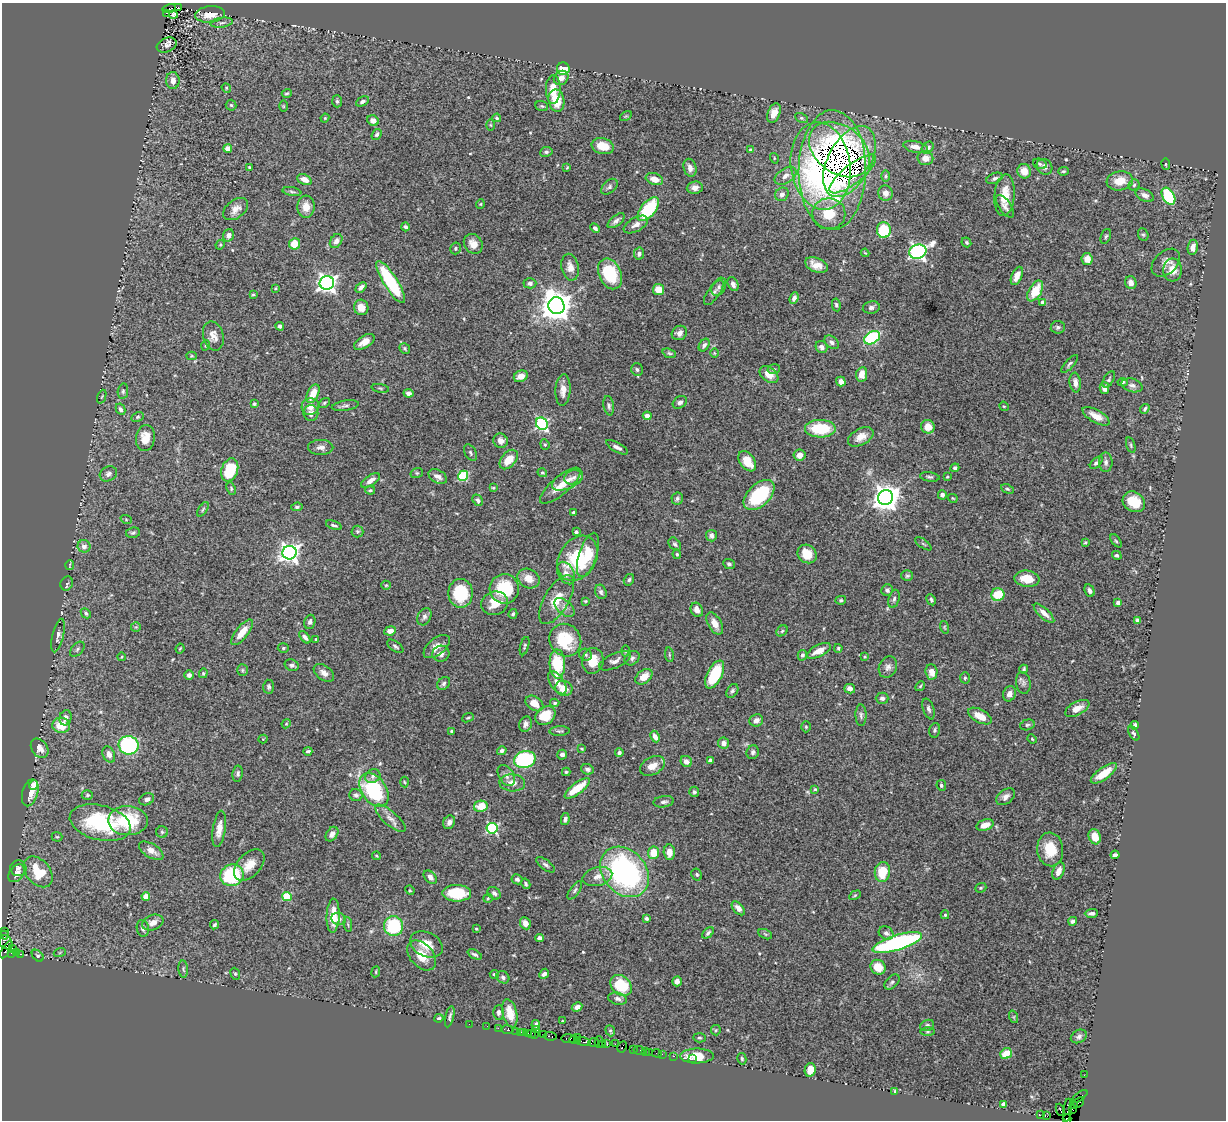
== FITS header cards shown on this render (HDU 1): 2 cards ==
NAXIS1  =                 1224
NAXIS2  =                 1118

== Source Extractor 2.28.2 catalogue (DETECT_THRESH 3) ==
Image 1224 x 1118 px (HDU 1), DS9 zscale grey, 1 PNG px = 1 image px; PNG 1228 x 1122 px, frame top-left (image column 1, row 1118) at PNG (2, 3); each listed source drawn as its Kron ellipse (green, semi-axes under 4 px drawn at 4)
Background 0.997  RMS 0.045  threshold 0.135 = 3 sigma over >= 5 px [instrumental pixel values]
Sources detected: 522; of the 522, the 500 brightest by FLUX_AUTO listed and drawn (22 fainter detections omitted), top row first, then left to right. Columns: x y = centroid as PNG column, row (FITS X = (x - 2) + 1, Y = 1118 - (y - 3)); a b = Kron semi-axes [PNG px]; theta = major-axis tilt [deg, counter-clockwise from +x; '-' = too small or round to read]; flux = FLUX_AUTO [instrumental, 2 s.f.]
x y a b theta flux
178 7 3 3 - 140
169 8 7 3 14 250
167 13 3 2 - 280
210 14 15 8 6 38
173 15 4 4 - 4.9
222 23 11 5 8 8.9
167 45 10 7 21 12
563 69 6 6 - 61
561 78 8 6 41 18
173 80 8 6 -86 19
226 88 5 4 - 3.3
553 89 14 7 89 45
287 93 5 3 - 4.2
337 101 6 5 - 5.3
362 101 7 4 29 9
556 101 11 8 -79 63
231 105 5 5 - 4.7
283 106 5 3 - 3.1
542 106 6 5 - 4.5
774 113 10 6 68 29
626 116 6 4 33 3.3
325 118 4 4 - 3.1
497 118 4 3 - 4.5
801 118 7 4 -26 5.2
373 121 6 5 - 19
490 125 6 4 -89 3.8
377 134 6 4 55 6.7
603 146 11 7 -15 49
915 147 12 5 -12 22
228 148 4 4 - 20
928 148 6 5 - 13
839 149 34 23 -37 430
750 150 4 4 - 4.7
546 152 6 5 - 6.5
774 158 5 3 - 2.7
925 158 8 7 - 25
849 161 38 21 62 600
1040 164 7 5 -18 5.5
1166 164 6 3 -83 3.1
821 166 44 30 -82 630
249 167 4 3 - 3.1
1044 167 8 7 - 14
567 168 4 3 - 2.8
690 168 9 6 -75 18
832 170 60 33 89 980
1024 171 7 6 - 27
1063 171 5 4 - 4.6
853 174 28 9 38 240
785 176 12 7 33 19
886 176 6 4 90 4.9
995 178 8 5 22 7.8
654 179 9 5 -18 26
304 180 7 5 -24 26
1120 181 13 9 8 44
1134 185 5 5 - 5.8
609 187 9 6 43 8.9
695 188 8 6 5 14
292 192 9 4 -11 6.7
885 193 7 7 - 21
782 194 7 6 - 14
1005 195 21 10 85 56
1145 195 10 6 -27 13
1168 196 9 6 -60 190
480 204 4 4 - 3.2
1005 206 13 6 -55 13
306 207 11 8 86 31
236 209 14 9 37 23
648 209 14 7 50 180
829 214 16 15 - 81
616 221 10 5 39 11
636 225 13 7 29 18
406 227 4 3 - 7.2
595 228 5 4 - 8.7
884 230 8 7 - 130
229 235 6 5 - 14
1143 235 6 5 - 5.2
1106 236 8 5 69 5.5
336 241 7 5 56 13
966 242 5 4 - 4.9
294 244 5 5 - 52
473 244 10 9 - 26
220 245 5 4 - 3.4
1193 247 8 5 82 19
455 248 6 5 - 4.6
918 252 9 7 13 1000
865 253 4 2 - 2.8
639 254 6 5 - 10
1087 259 6 5 - 26
1166 263 16 11 43 23
816 265 12 7 -23 31
570 267 13 8 -79 25
1173 270 11 9 86 32
610 274 16 11 -66 140
1017 276 10 5 67 28
391 282 24 7 -58 240
327 283 7 6 - 1500
530 283 6 5 - 8.2
1131 283 6 5 - 19
733 284 7 5 -66 12
361 287 6 4 42 11
719 287 10 6 59 9.2
275 288 4 3 - 2.7
658 289 6 5 - 39
1035 291 11 6 59 65
714 293 14 6 55 11
253 295 4 3 - 3.4
794 298 6 4 68 11
1043 303 4 4 - 25
836 305 6 4 -82 5.4
556 306 8 8 - 5500
361 307 8 7 - 25
871 307 8 6 11 9.3
280 326 4 4 - 8.1
1058 327 7 6 - 7.9
679 333 8 7 - 16
213 336 15 10 -75 23
872 338 8 6 29 260
364 342 11 6 31 23
831 342 8 5 -38 10
206 345 5 3 - 2.8
704 345 7 5 56 8.9
822 347 6 5 - 11
405 349 6 5 - 5.3
669 353 7 4 -19 5
714 353 5 3 - 2.9
192 356 5 4 - 3.6
1070 364 11 4 47 6.9
774 369 6 5 - 5.1
637 370 6 5 - 6.8
862 374 7 5 80 30
769 375 10 7 -37 29
521 376 7 5 24 25
1109 379 9 5 59 6.1
841 381 5 4 - 14
1122 382 5 4 - 5.2
1075 383 10 5 -83 17
1132 385 11 6 -15 12
380 388 9 3 -9 4.3
1104 388 6 4 -75 15
563 390 15 7 86 25
123 391 8 5 81 5.7
408 393 5 4 - 9.5
313 394 10 5 66 45
102 397 7 2 69 3
680 402 7 5 33 9.6
324 403 6 4 37 4.7
254 404 4 3 - 4.6
345 406 14 5 8 8.8
609 406 10 5 -81 8.3
1004 406 5 4 - 3.6
310 407 9 8 - 26
121 409 6 4 -63 8.6
1145 409 5 3 - 5
311 413 8 7 - 17
647 416 4 4 - 31
1096 416 15 6 -30 32
138 417 6 4 27 5
542 424 6 5 - 460
928 427 7 6 - 35
820 429 15 9 -1 130
861 437 14 8 29 31
145 438 13 9 81 44
501 441 7 7 - 15
545 444 5 4 - 3.9
1131 445 8 4 -73 5.2
321 447 13 7 -1 16
617 447 12 4 -28 11
470 453 9 5 -61 7.1
800 455 6 5 - 23
509 459 11 7 49 53
747 461 11 7 -54 56
1106 462 10 6 90 11
1096 463 8 4 44 7.6
955 468 4 4 - 6.9
230 470 12 8 70 110
417 473 6 5 - 4
542 473 5 4 - 3.7
108 474 9 7 28 11
463 476 5 5 - 190
438 477 10 6 -29 15
574 477 9 7 13 15
930 477 10 4 -8 6.4
947 477 3 3 - 2.7
371 480 11 5 33 18
568 480 16 8 26 27
560 486 26 8 40 48
231 488 6 4 -66 4
493 488 4 3 - 3
1007 489 7 4 -26 4.3
370 490 5 3 - 4.3
759 495 18 11 43 210
942 495 4 4 - 7.1
886 497 7 7 - 3500
953 498 5 3 - 2.8
677 499 6 6 - 7.3
478 500 6 5 - 9
1134 502 12 9 -34 67
297 507 6 4 7 6.3
203 509 8 4 55 5.1
573 512 3 3 - 3.2
126 519 6 3 -20 3.3
334 525 8 3 -21 6.8
357 531 6 6 - 5.6
576 532 4 3 - 5.9
133 533 7 5 10 6.3
711 536 6 5 - 14
1116 541 7 4 -54 4.4
1085 542 3 3 - 3.9
675 544 7 5 -51 6.6
923 544 9 2 -35 3.7
84 546 6 6 - 15
289 553 7 7 - 1700
677 554 5 4 - 4.3
807 554 10 8 -40 51
588 555 23 9 72 81
1117 555 5 4 - 6.1
578 558 24 18 56 180
729 564 6 5 - 7
70 565 5 2 - 3.1
566 573 12 8 -61 18
907 576 6 5 - 5.3
528 579 12 9 -28 32
1027 579 12 8 -6 58
629 580 6 5 - 5.5
67 583 7 6 - 5.6
386 585 5 4 - 3.6
504 589 14 14 - 140
887 590 6 5 - 8.8
1089 591 6 4 -64 10
601 592 7 5 -71 7.4
461 593 14 12 -90 130
998 595 7 6 - 90
894 599 9 5 75 8
557 600 27 12 59 61
841 600 5 4 - 4.5
931 600 6 4 -62 6.4
585 601 4 4 - 2.7
495 603 13 11 17 52
1118 603 4 4 - 10
565 607 12 7 -41 16
697 610 7 5 -63 19
86 613 5 3 - 5.2
1044 613 13 5 -43 22
513 614 5 4 - 5.5
424 617 9 6 63 10
1137 620 4 3 - 7.1
310 622 7 5 72 9.6
715 624 12 6 -60 28
136 627 5 5 - 3.5
944 627 6 4 -74 3.8
390 631 6 4 8 20
782 631 6 5 - 5.5
242 632 15 6 52 40
58 635 17 5 77 13
305 637 7 4 -50 11
316 639 3 3 - 4.1
565 640 17 15 -51 130
395 646 9 5 -35 7
525 646 9 4 74 4.5
437 647 15 8 39 28
180 648 5 3 - 3.1
283 648 5 4 - 4.7
838 648 4 3 - 4.6
77 649 9 5 47 7
626 651 6 4 -89 3.8
819 651 13 6 26 31
441 654 8 8 - 18
586 655 6 6 - 6.8
669 655 7 3 -82 3.9
802 655 5 4 - 8.7
121 657 4 3 - 2.9
865 657 4 3 - 2.9
632 658 8 6 39 8.6
593 661 13 10 81 45
615 661 17 7 24 16
557 664 15 7 -88 160
292 665 7 5 -23 9.4
888 667 11 9 64 14
1024 669 4 3 - 4.8
242 670 6 5 - 4.9
931 672 8 6 -87 28
203 673 5 4 - 4.1
324 673 11 7 -36 17
715 674 15 7 63 130
189 675 5 4 - 12
644 677 9 6 39 36
965 678 5 5 - 4.7
444 683 7 5 46 6.6
557 683 13 7 -56 22
1023 683 11 7 -81 10
920 686 5 4 - 3.8
269 687 7 5 -85 6.6
564 688 9 7 -13 38
850 689 5 4 - 15
732 691 7 5 57 7.1
1009 694 8 6 66 19
882 698 6 5 - 9
534 703 10 6 -35 36
555 703 4 3 - 4.2
1077 708 13 6 28 23
928 709 11 5 -72 9
545 715 11 8 36 66
861 715 10 5 -89 8.9
980 716 13 6 -28 41
65 718 7 6 - 14
468 718 6 3 20 3.9
756 720 7 6 - 17
286 724 5 3 - 3
526 724 8 6 77 12
61 725 9 7 -6 57
1027 725 7 5 16 5.3
1135 725 4 3 - 5.6
806 727 5 4 - 4.2
935 730 7 5 77 5.7
451 731 3 3 - 3.6
560 731 10 4 2 5.9
1134 733 8 4 -58 6.1
655 736 6 4 -62 20
263 739 4 4 - 2.7
1032 739 5 4 - 3.2
724 743 5 5 - 13
129 745 10 9 - 320
40 748 10 7 -53 24
582 749 3 3 - 3.1
308 751 4 3 - 6.4
502 751 5 4 - 8.5
753 752 7 6 - 8.5
619 753 4 3 - 7.8
109 755 8 6 -67 18
562 755 5 5 - 13
525 760 11 8 13 230
710 760 4 4 - 8.3
686 761 6 5 - 15
652 766 13 8 28 31
587 769 6 5 - 9.3
566 772 4 3 - 3.9
1104 773 15 6 35 52
238 774 8 5 81 7.8
373 776 8 6 30 11
506 776 11 7 -59 15
404 782 5 3 - 2.9
512 783 13 8 -3 27
34 785 5 4 - 87
941 785 5 4 - 6.5
577 788 15 5 37 70
815 789 4 4 - 3.7
374 790 18 12 -55 290
694 792 5 5 - 6
30 793 14 7 74 37
87 795 6 4 2 4.9
356 795 6 6 - 8.9
1005 797 10 7 36 14
147 799 7 5 25 9.8
664 802 10 5 8 9.7
481 806 7 5 11 51
390 818 19 7 -41 23
565 819 6 4 79 7.5
128 821 20 14 -1 150
449 822 7 5 64 13
100 823 31 17 -14 270
985 825 9 5 19 35
492 828 5 5 - 360
219 829 18 6 81 29
162 832 6 5 - 4.6
332 834 8 5 56 17
57 837 5 5 - 4.2
1095 837 8 6 -70 37
1050 849 17 13 -85 74
151 851 13 7 -31 27
669 852 8 5 -86 23
653 853 6 5 - 48
1115 855 4 4 - 10
377 856 4 3 - 3.6
249 865 18 11 47 44
546 865 11 5 -36 8.7
18 868 8 8 - 11
1058 871 9 5 68 24
38 872 17 12 -51 120
625 872 28 21 -50 670
882 872 10 7 81 84
17 873 10 7 53 28
232 875 12 10 26 200
697 875 6 5 - 5.2
597 876 15 9 15 27
430 877 8 5 -45 11
517 879 5 4 - 8
526 884 5 3 - 5.9
981 888 6 4 21 4.4
410 890 5 4 - 3.6
575 890 11 4 54 7.3
457 893 14 8 -1 100
494 893 7 5 -41 8.7
855 895 6 4 29 4
146 896 4 4 - 48
287 896 4 4 - 130
488 898 5 4 - 3.7
738 908 8 5 -48 18
1091 913 7 4 3 10
945 915 4 4 - 4.4
333 916 17 6 87 50
339 919 7 6 - 11
646 919 4 3 - 7.2
1073 921 4 4 - 8.3
153 922 11 7 21 21
525 923 6 5 - 19
348 924 7 3 -84 4.2
214 925 5 3 - 5.5
393 926 10 9 - 200
143 928 8 6 -81 11
476 929 4 3 - 3.7
5 931 2 2 - 46
708 933 7 4 46 7.1
886 933 8 6 -29 11
765 934 7 4 -26 4.5
4 935 4 3 - 91
539 938 4 4 - 12
6 942 8 6 -47 360
897 943 26 7 17 560
426 944 17 12 -27 46
12 949 3 3 - 290
6 950 10 4 59 190
60 952 6 4 20 3.5
11 953 3 2 - 10
17 953 2 2 - 8.3
21 954 3 2 - 190
475 954 8 3 -26 6.1
422 955 17 11 -48 53
38 956 7 4 -45 5.1
878 967 8 7 - 49
183 969 8 5 -84 5.8
376 972 5 3 - 3
235 974 6 4 -67 4.2
494 974 4 4 - 7
544 974 5 4 - 10
503 977 7 5 -37 8.2
677 981 5 5 - 11
892 982 9 5 44 7.2
621 985 12 9 -42 110
618 999 9 6 -14 9.3
577 1007 5 4 - 12
498 1012 7 5 89 7.7
510 1013 14 7 -77 43
450 1017 11 3 77 7.1
1014 1017 6 4 -72 3.3
439 1018 4 3 - 4.2
562 1021 3 2 - 2.8
469 1024 2 2 - 12
536 1025 5 3 - 7.8
927 1025 7 5 21 7.1
487 1026 2 2 - 9.3
498 1028 2 2 - 35
508 1030 6 3 -9 150
537 1030 2 2 - 10
716 1030 5 5 - 4.3
516 1031 2 2 - 11
610 1031 6 4 -68 4.6
520 1032 3 2 - 26
524 1032 2 2 - 28
928 1032 7 3 0 4
528 1033 2 2 - 39
532 1033 3 2 - 65
535 1034 2 2 - 79
544 1034 3 2 - 55
550 1036 6 3 -9 98
1079 1036 8 6 26 9.3
577 1037 2 2 - 28
699 1038 6 4 -3 4.8
568 1039 7 3 -2 170
575 1040 5 3 - 46
584 1042 7 3 -12 220
594 1042 5 3 - 150
599 1042 6 2 90 47
607 1044 4 2 - 56
615 1044 2 2 - 40
603 1045 3 3 - 130
622 1047 6 3 62 80
633 1050 3 2 - 74
639 1050 6 3 -10 51
645 1051 2 2 - 33
649 1052 2 2 - 38
657 1053 5 2 - 49
662 1054 2 2 - 29
1006 1054 6 5 - 44
673 1056 3 2 - 30
697 1056 17 7 0 66
692 1059 3 2 - 21
742 1059 6 4 -75 4.9
810 1070 7 5 79 34
1084 1075 2 2 - 15
895 1091 4 3 - 18
1079 1097 9 4 36 140
1079 1102 6 4 39 150
1003 1104 4 3 - 7.8
1074 1105 3 2 - 61
1072 1109 3 2 - 61
1060 1110 6 3 -67 170
1067 1110 11 4 83 270
1041 1115 3 2 - 18
1047 1116 4 2 - 75
1067 1119 5 4 - 60
At the frame edge (FLAGS 8, measured only in part): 1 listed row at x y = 1067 1119
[22 fainter detections neither listed nor drawn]